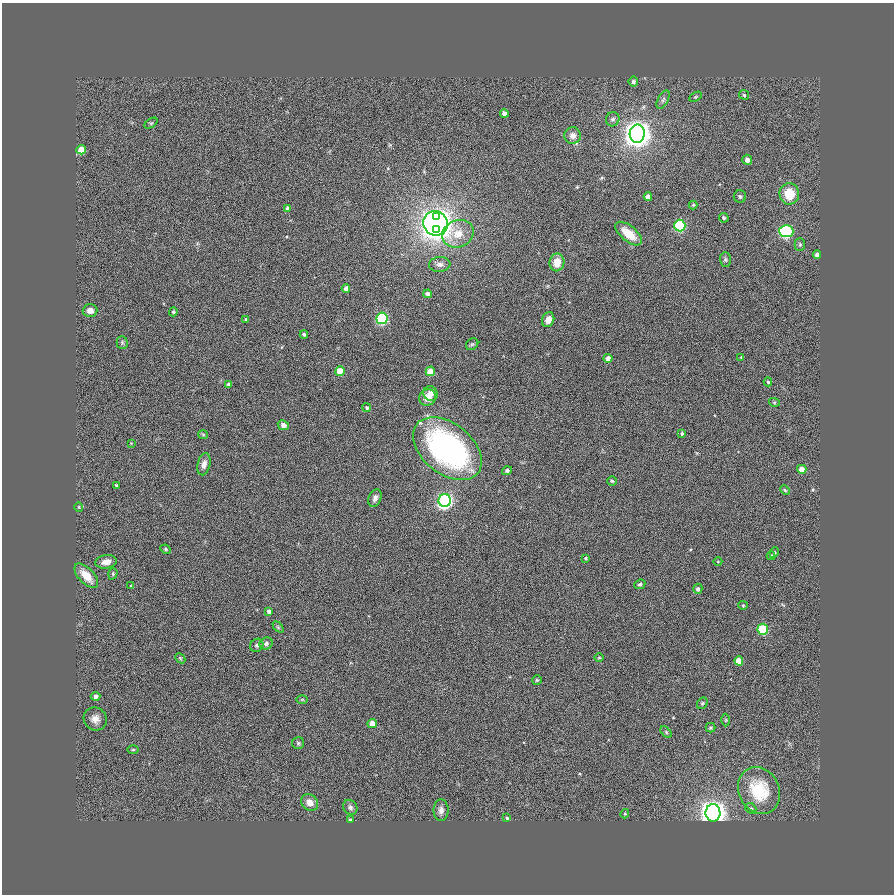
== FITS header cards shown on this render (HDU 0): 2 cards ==
NAXIS1  =                  892
NAXIS2  =                  892

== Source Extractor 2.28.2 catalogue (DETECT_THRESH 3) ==
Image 892 x 892 px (HDU 0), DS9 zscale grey, 1 PNG px = 1 image px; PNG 896 x 896 px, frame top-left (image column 1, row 892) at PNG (2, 3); each listed source drawn as its Kron ellipse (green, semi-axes under 4 px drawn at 4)
Background 0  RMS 0.039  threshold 0.118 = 3 sigma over >= 5 px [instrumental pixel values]
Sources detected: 103; all 103 listed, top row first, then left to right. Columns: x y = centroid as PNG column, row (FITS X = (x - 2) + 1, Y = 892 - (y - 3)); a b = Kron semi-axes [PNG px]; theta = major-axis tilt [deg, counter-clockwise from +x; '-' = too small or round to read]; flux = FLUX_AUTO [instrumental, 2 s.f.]
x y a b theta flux
633 81 5 5 - 5.9
744 95 5 4 - 4.6
695 97 7 4 31 3.4
663 100 10 5 63 7.3
504 113 4 4 - 15
613 119 7 6 - 8.4
151 123 7 4 36 3.5
637 134 9 7 88 4000
573 136 8 8 - 16
81 150 5 4 - 37
747 160 5 5 - 16
789 194 10 10 - 58
740 196 6 6 - 5.4
648 197 4 4 - 14
693 205 4 4 - 3.2
287 209 4 4 - 7.6
437 217 3 3 - 440
724 218 5 4 - 5.9
436 223 12 12 - 2800
680 226 6 5 - 240
437 229 3 3 - 460
786 231 7 6 - 380
458 234 16 13 23 43
629 234 16 7 -39 43
800 244 6 5 - 4.7
817 255 4 4 - 12
725 259 7 5 -89 5.4
557 262 9 7 81 33
440 264 11 7 4 12
346 288 4 4 - 13
428 294 4 4 - 12
90 310 7 6 - 17
173 312 4 4 - 4.2
382 318 6 5 - 310
246 320 3 3 - 3.6
548 320 7 6 - 17
304 334 4 4 - 4.2
122 342 6 5 - 4.7
472 344 7 5 42 3.5
741 357 4 3 - 2.1
608 358 4 4 - 15
340 371 5 5 - 50
430 371 5 4 - 38
768 382 4 3 - 3.6
229 384 4 4 - 8.1
431 393 7 7 - 12
428 398 8 8 - 25
774 402 5 3 - 3.1
367 408 4 4 - 4.5
283 425 6 5 - 10
682 433 3 3 - 3.9
203 435 5 4 - 2.9
131 443 3 3 - 1.8
447 449 39 25 -39 640
204 464 11 6 77 13
802 469 5 4 - 24
507 471 5 4 - 6
612 481 5 4 - 3.2
116 485 3 3 - 2.8
785 490 5 4 - 3
375 498 9 6 68 9.6
445 501 6 6 - 870
79 507 5 4 - 3.1
166 549 5 4 - 3.7
774 552 5 4 - 4
771 556 4 4 - 5.1
586 558 4 3 - 3.3
106 562 11 6 9 19
718 562 4 3 - 1.9
113 574 6 4 72 3.5
86 576 15 7 -46 39
640 584 5 4 - 5
131 586 4 4 - 2.6
698 589 5 4 - 6.5
743 605 5 4 - 3.4
269 611 4 4 - 9.6
278 627 6 4 -46 3.5
763 629 5 5 - 140
266 643 7 6 - 7.5
257 645 7 6 - 6.7
180 658 6 4 -45 3.2
599 658 5 3 - 2.5
739 661 4 4 - 31
537 680 5 4 - 3.4
96 696 5 4 - 11
302 699 6 4 0 3.1
702 703 6 5 - 3.8
95 719 12 11 - 19
726 720 6 4 89 3.3
372 723 4 4 - 23
710 728 5 4 - 3.7
666 732 7 4 -46 4
298 743 6 6 - 4.4
133 750 6 4 0 3.2
759 790 24 20 -62 130
310 802 9 7 -41 22
350 807 8 6 -55 8.3
751 808 6 5 - 4.6
441 810 11 7 90 12
713 813 8 7 - 3500
625 814 5 4 - 2.9
507 818 4 4 - 3.7
351 820 4 3 - 4.3